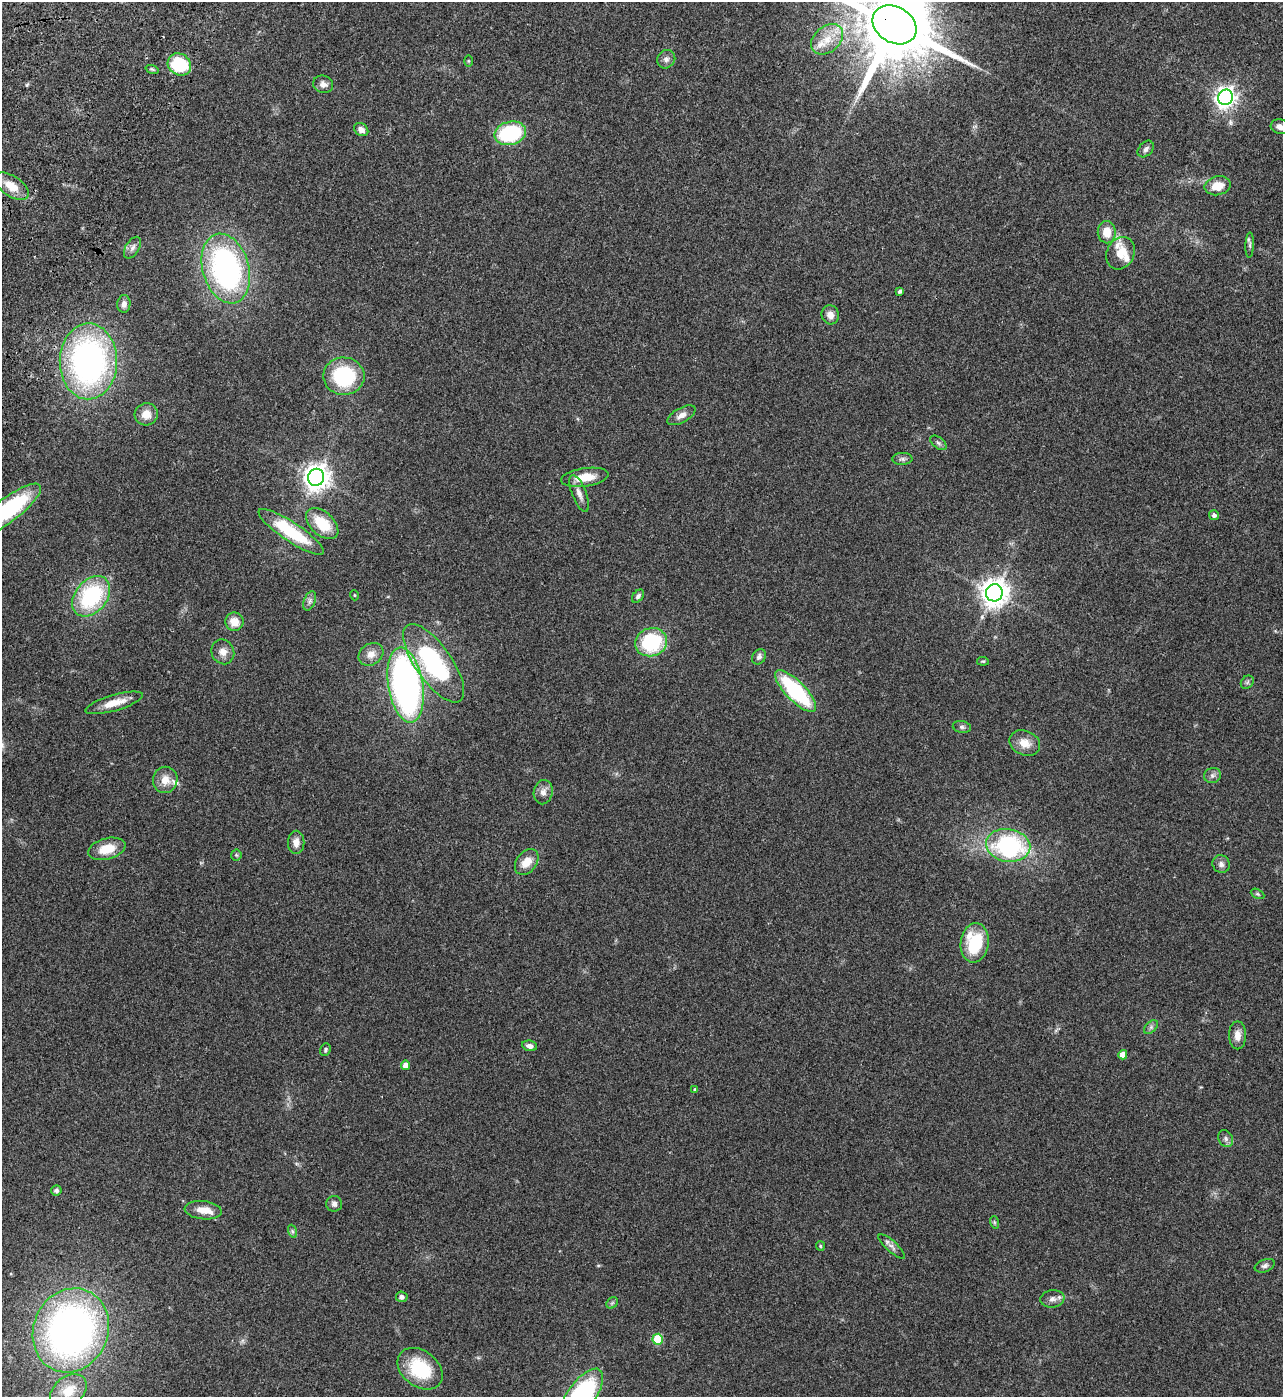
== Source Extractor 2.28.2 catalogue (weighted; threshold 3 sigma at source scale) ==
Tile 11 of 4 x 4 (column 3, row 3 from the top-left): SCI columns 2930-4210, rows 1600-2994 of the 5987 x 5985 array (HDU 1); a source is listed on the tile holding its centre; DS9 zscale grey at full resolution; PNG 1285 x 1399 px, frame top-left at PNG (2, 2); each listed source drawn as its Kron ellipse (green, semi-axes under 4 px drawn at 4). Shown black and unused: <1% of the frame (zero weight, under 3 of 4 exposures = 13% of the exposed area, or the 3 px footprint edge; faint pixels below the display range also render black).
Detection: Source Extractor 2.28.2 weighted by HDU 2 'WHT'; one run over the whole footprint, this tile lists its part. Background 0.133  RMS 0.0074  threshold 0.0332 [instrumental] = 3 sigma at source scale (4.5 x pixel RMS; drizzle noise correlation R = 1.50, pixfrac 1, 0.05/0.05 arcsec/px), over >= 5 px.
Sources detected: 92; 1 cosmic-ray / hot-pixel residue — neither listed nor drawn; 3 inside a brighter listed object's ellipse — not listed separately; the other 88 listed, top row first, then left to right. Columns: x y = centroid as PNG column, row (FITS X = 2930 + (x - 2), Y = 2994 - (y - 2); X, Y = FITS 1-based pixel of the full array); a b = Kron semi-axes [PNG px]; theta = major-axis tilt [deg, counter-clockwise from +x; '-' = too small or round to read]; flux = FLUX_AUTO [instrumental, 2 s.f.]
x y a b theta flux
895 25 23 18 -31 10000
827 39 18 13 40 13
666 59 9 8 - 2.9
469 61 6 4 -90 0.75
179 64 12 10 -34 39
152 69 7 4 -18 1.2
323 84 10 8 -16 3.5
1225 97 8 7 - 390
1280 127 9 7 -15 3.9
361 130 8 6 -36 4
510 133 16 11 13 53
1146 149 9 6 47 2.3
11 186 20 10 -33 11
1218 186 13 9 13 11
1107 232 11 9 -88 9.1
1250 245 12 4 87 1.8
132 248 12 6 58 3.1
1121 253 17 13 62 11
226 268 36 23 -74 170
900 291 4 3 - 1.9
124 304 9 6 85 3.3
830 315 9 8 - 4.9
88 361 38 28 89 220
344 376 20 18 -3 54
146 414 11 11 - 8
681 415 15 7 29 4.4
938 443 9 5 -38 1.8
902 459 10 6 2 2.1
316 477 8 8 - 680
585 477 24 9 8 12
579 493 20 7 -69 4.9
9 509 39 12 37 77
1214 515 5 5 - 2
322 524 19 11 -43 22
291 532 38 9 -34 45
994 593 8 8 - 810
354 595 5 3 - 0.65
91 596 23 16 50 66
638 596 7 5 50 1.9
310 601 10 5 69 2.4
234 622 9 9 - 9
651 642 16 14 16 56
223 652 12 11 - 5.4
371 654 13 10 35 6.1
759 657 8 6 57 2.5
983 661 6 4 -7 0.86
434 663 46 18 -55 87
1247 682 7 5 46 1.4
406 685 38 17 -80 260
796 691 27 10 -46 66
114 703 30 8 16 11
962 727 9 6 -10 1.9
1025 743 16 12 -23 8.7
1212 775 8 7 - 2.4
165 780 13 12 - 8.1
543 792 12 9 80 4.3
296 842 11 8 89 4.6
1008 845 22 16 -10 89
107 849 19 10 15 14
236 855 5 5 - 0.92
527 862 14 10 52 9.5
1221 864 9 8 - 2.9
1257 894 7 4 -27 1.1
975 943 20 14 83 36
1151 1027 8 5 46 1.8
1237 1035 14 8 90 5.6
530 1046 7 5 -11 2.8
325 1050 6 5 - 1.2
1123 1055 4 4 - 6.5
406 1065 5 4 - 5.6
695 1090 4 3 - 1.4
1226 1139 9 7 -61 2.3
56 1190 5 5 - 2
334 1204 8 8 - 2.4
203 1210 19 9 -6 9.4
994 1222 6 4 -72 1
292 1231 7 4 -71 1.2
820 1246 5 4 - 0.81
892 1246 17 5 -42 3.2
1265 1266 10 6 21 2.1
402 1297 6 5 - 2.1
1052 1299 12 8 7 3.6
612 1303 6 5 - 1.2
71 1330 43 37 67 340
658 1339 5 5 - 27
420 1369 25 18 -38 36
69 1391 20 14 38 16
581 1396 32 14 54 110
Overlapping masked pixels (flux is a lower limit): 1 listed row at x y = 895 25
Isophote crosses this tile's border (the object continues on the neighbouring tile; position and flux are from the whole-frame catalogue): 4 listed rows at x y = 895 25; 1280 127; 9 509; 581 1396